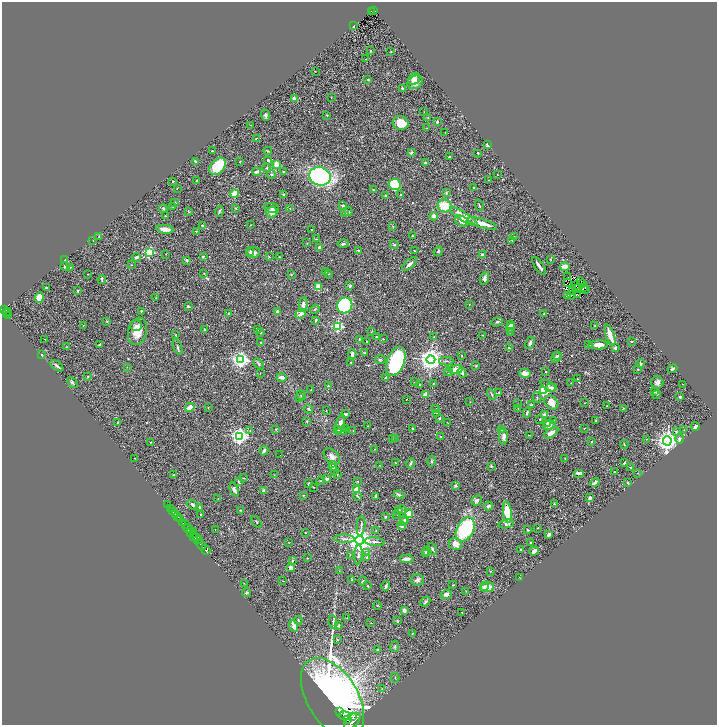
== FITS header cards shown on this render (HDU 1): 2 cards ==
NAXIS1  =                 1429
NAXIS2  =                 1445

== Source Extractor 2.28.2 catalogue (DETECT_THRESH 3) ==
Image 1429 x 1445 px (HDU 1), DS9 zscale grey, zoomed out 1/2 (1 PNG px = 2 x 2 image px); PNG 719 x 727 px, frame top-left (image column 1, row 1445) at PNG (2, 2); each listed source drawn as its Kron ellipse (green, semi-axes under 4 px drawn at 4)
Background 0.692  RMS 0.027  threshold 0.0796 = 3 sigma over >= 5 px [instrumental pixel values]
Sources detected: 472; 46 cannot appear on this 1/2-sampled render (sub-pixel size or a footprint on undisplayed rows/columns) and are neither listed nor drawn; the other 426 listed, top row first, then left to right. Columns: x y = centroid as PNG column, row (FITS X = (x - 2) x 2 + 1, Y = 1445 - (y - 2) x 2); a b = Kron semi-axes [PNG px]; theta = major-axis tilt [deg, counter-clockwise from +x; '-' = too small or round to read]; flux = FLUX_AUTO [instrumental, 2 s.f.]
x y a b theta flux
374 10 3 3 - 59
371 11 2 1 - 12
353 26 2 2 - 3.1
370 51 2 2 - 4.6
391 51 3 2 - 2.5
366 59 4 2 - 3.7
315 71 3 1 - 2
414 79 6 5 - 28
368 80 4 3 - 3.4
415 82 8 6 36 36
403 88 2 2 - 10
331 97 2 1 - 2
294 98 2 2 - 24
424 112 3 2 - 1.7
266 115 6 4 -69 11
327 115 3 3 - 3.5
428 118 2 2 - 2.4
437 122 3 2 - 6.3
401 123 8 7 - 90
250 125 2 1 - 1.3
426 128 2 2 - 1.7
445 133 3 2 - 1.8
256 138 2 2 - 1.9
488 145 3 2 - 20
212 151 2 2 - 6.1
268 151 4 3 - 4.8
411 153 4 3 - 7.1
478 153 2 2 - 5
449 157 3 2 - 4.6
268 160 4 2 - 9.8
240 161 2 1 - 1.9
195 162 2 2 - 10
425 162 4 2 - 5.2
276 164 4 3 - 58
218 166 10 6 50 150
267 168 4 2 - 3.5
257 172 4 3 - 16
284 172 2 2 - 13
271 174 4 3 - 6.7
497 174 2 1 - 1.6
320 176 11 9 -15 870
488 180 3 2 - 1.8
173 181 2 2 - 4.9
196 181 3 2 - 3.5
395 184 6 5 - 200
474 187 2 2 - 12
177 188 2 1 - 2.1
373 190 2 2 - 3.2
234 193 4 3 - 54
446 193 4 3 - 4.2
401 194 3 2 - 3.1
283 195 3 2 - 8.8
385 195 3 2 - 7.3
175 202 3 2 - 5.2
479 205 6 2 -73 6.3
343 206 4 3 - 7.4
445 206 7 6 - 120
173 207 3 2 - 3.6
163 208 4 3 - 7.7
236 208 3 2 - 2.3
272 208 7 5 -7 11
290 209 4 2 - 2.8
188 211 3 3 - 3.4
219 211 5 3 - 7.2
348 211 4 3 - 7
272 212 5 5 - 48
344 212 4 3 - 5.3
165 216 3 2 - 2.3
434 216 4 4 - 17
464 217 16 4 -31 79
462 221 7 5 -29 22
482 223 15 3 -17 54
202 225 3 2 - 9
250 225 2 2 - 1.9
393 226 3 2 - 3.2
165 229 9 3 -9 46
311 229 2 1 - 2
196 231 2 2 - 2.8
412 236 2 2 - 3.9
99 237 3 2 - 3.6
514 237 2 1 - 1.6
316 239 3 2 - 2.8
93 240 2 2 - 1.5
512 240 2 2 - 2.1
307 243 3 2 - 2.9
343 244 5 3 - 8.9
394 244 4 3 - 6.5
320 247 3 2 - 17
250 251 4 4 - 8.6
359 251 4 2 - 5.4
414 251 2 2 - 2.9
438 251 5 3 - 7.1
149 252 3 3 - 560
253 252 7 5 13 24
166 254 2 1 - 1.8
482 255 3 3 - 18
203 256 3 2 - 6.4
136 257 4 4 - 11
269 257 4 2 - 3
279 257 2 1 - 4.7
550 259 3 2 - 4.8
65 260 3 3 - 21
187 260 2 2 - 25
409 264 9 3 41 19
131 265 2 2 - 1.6
539 266 10 2 -55 24
565 266 5 3 - 33
65 267 5 3 - 8.8
70 267 4 3 - 4
326 271 3 3 - 6.3
204 273 3 3 - 3.6
88 274 2 2 - 1.7
329 274 4 2 - 2.9
291 275 3 2 - 3.4
568 277 2 1 - 14
485 278 6 4 70 17
102 280 4 2 - 7.5
580 281 2 1 - 1.9
567 282 2 1 - 1.6
583 284 3 2 - 1
575 285 3 1 - 1.3
350 286 3 3 - 9.5
318 287 4 3 - 68
47 288 3 2 - 7.9
576 288 2 1 - 0.9
583 288 2 1 - 1.7
586 290 2 1 - 1.4
78 291 2 2 - 11
573 291 3 1 - 0.39
577 294 2 1 - 1
567 295 3 3 - 3.3
571 296 3 1 - 2.2
39 298 5 4 - 64
156 298 2 2 - 1.6
469 304 3 2 - 1.7
303 305 7 4 84 19
345 305 8 7 - 740
188 306 3 2 - 5.9
4 309 4 3 - 220
315 309 5 3 - 5.4
7 311 3 1 - 55
141 311 3 2 - 4.3
278 311 4 3 - 8.6
6 313 2 2 - 130
229 313 2 2 - 3.1
301 314 6 3 34 19
543 314 3 2 - 3.3
8 316 4 2 - 130
315 320 3 2 - 5.4
107 321 3 2 - 3.1
497 322 6 3 19 8.4
83 325 2 2 - 2.8
510 325 2 2 - 65
136 326 6 5 - 14
338 326 3 3 - 550
595 326 4 2 - 3.9
511 328 5 3 - 8.2
258 329 2 2 - 5.2
205 330 2 2 - 2.6
138 331 14 9 75 75
372 331 3 2 - 2.2
260 332 3 3 - 4.8
510 332 3 2 - 3.1
175 335 3 2 - 2.5
482 335 3 2 - 2.5
610 335 11 3 -72 66
376 337 2 2 - 6.8
434 337 3 2 - 2.4
45 339 2 2 - 2.2
360 339 3 3 - 3.5
383 339 3 2 - 2
632 341 3 2 - 3.3
260 342 2 2 - 2.6
367 342 2 2 - 3.4
530 343 6 4 64 12
100 344 3 2 - 9.3
589 345 3 3 - 3.9
598 345 9 4 3 41
66 347 3 2 - 2
177 347 8 3 -70 8.6
509 348 3 2 - 5
615 348 4 3 - 7.9
364 353 2 2 - 4.6
352 354 5 3 - 17
42 355 2 2 - 7
462 356 2 2 - 5.1
558 356 3 3 - 6.2
556 357 6 4 59 13
241 360 4 4 - 2000
380 360 5 3 - 6.1
431 360 4 4 - 4600
396 361 15 8 69 520
446 361 7 2 0 5.9
351 362 3 2 - 5
259 364 6 3 -48 6.9
641 364 4 2 - 6.2
476 365 4 3 - 3.4
57 366 7 3 -36 13
127 367 2 2 - 1.6
638 369 3 2 - 4.1
672 369 5 3 - 8.5
456 370 7 3 9 66
546 371 2 2 - 3.8
448 372 4 3 - 7.1
462 372 5 4 - 11
260 373 2 1 - 1.5
525 373 6 4 -4 35
88 376 2 2 - 3.5
282 377 5 3 - 25
386 378 3 2 - 7.3
577 379 2 2 - 4.5
72 382 6 4 -50 8.4
415 382 2 1 - 1.6
657 382 6 6 - 18
571 383 2 2 - 1.7
433 384 3 2 - 3.1
683 384 2 1 - 1.3
419 385 4 2 - 4.4
548 385 8 4 -32 12
328 386 4 3 - 6.9
551 388 6 4 7 17
311 390 2 2 - 1.5
543 391 3 3 - 350
655 391 2 2 - 15
499 392 3 2 - 2.5
657 394 3 3 - 6.3
301 395 5 3 - 9.2
425 395 2 2 - 74
492 395 6 3 -59 5.6
537 397 5 2 - 4.6
680 397 2 2 - 32
299 398 3 3 - 3.3
407 399 2 1 - 1.9
470 402 2 2 - 2.1
551 403 8 6 -44 50
585 403 2 2 - 2.4
518 404 2 2 - 2.2
531 405 4 2 - 7.5
606 406 2 1 - 2.1
190 407 5 3 - 34
208 407 3 2 - 2.6
623 408 3 2 - 2.6
309 409 5 4 - 6.5
436 409 2 1 - 3.3
518 409 2 1 - 2.1
326 411 3 2 - 2.1
437 413 3 2 - 2.3
527 413 5 3 - 6.8
345 414 4 2 - 10
545 415 2 2 - 38
440 418 3 3 - 6.1
540 420 3 3 - 4
553 420 3 2 - 2.6
596 420 4 2 - 3.9
306 421 3 3 - 3.7
117 422 2 2 - 4
448 423 3 1 - 1.6
548 423 4 3 - 9.5
340 424 9 4 76 28
549 425 6 3 11 25
367 426 2 2 - 1.8
695 426 4 2 - 15
345 428 3 2 - 2.7
412 428 2 2 - 3.9
584 428 3 2 - 3
276 429 3 2 - 3.4
338 430 4 3 - 6.1
501 430 4 3 - 3.9
684 430 3 2 - 3.2
250 431 3 3 - 5.3
342 431 5 3 - 9.4
353 431 2 1 - 1.5
676 432 3 3 - 4.9
551 433 8 3 33 44
529 435 3 1 - 1.5
240 436 4 4 - 1700
503 436 8 4 -90 22
441 437 3 2 - 5
396 438 3 3 - 3.1
392 439 2 2 - 1.9
646 439 3 2 - 2.6
680 439 4 3 - 13
667 441 4 4 - 3900
151 442 3 3 - 3.1
591 442 3 3 - 4.7
624 444 4 2 - 4.1
375 449 2 2 - 2.2
264 451 5 3 - 16
280 455 2 1 - 3.5
332 457 10 6 -46 25
135 458 2 1 - 1.3
565 459 3 1 - 3.1
432 461 6 3 77 6.8
395 463 2 2 - 1.6
411 463 5 3 - 8.9
624 463 4 2 - 3.7
379 465 2 2 - 1.6
333 466 5 3 - 17
491 466 2 2 - 7.6
630 468 2 1 - 2.4
334 470 3 2 - 4.3
615 471 3 2 - 4.1
579 473 5 2 - 20
637 473 3 2 - 1.7
174 475 3 2 - 8
274 475 3 2 - 2.4
337 475 2 1 - 1.4
243 478 3 2 - 2.6
327 479 3 3 - 11
238 481 4 3 - 9.1
321 481 4 3 - 4.3
357 481 2 2 - 3.6
595 482 5 2 - 18
627 482 3 2 - 4.6
309 484 3 3 - 9.7
455 485 4 3 - 8.1
313 487 3 2 - 3.4
234 490 7 4 -68 17
264 490 2 2 - 33
356 490 3 3 - 190
303 495 3 3 - 3.2
399 495 5 3 - 9.4
358 496 4 3 - 6.4
375 497 4 2 - 14
590 498 3 2 - 21
218 499 3 2 - 1.5
477 500 5 4 - 16
554 504 4 3 - 5.1
167 505 2 1 - 35
193 505 6 3 -36 11
488 506 4 3 - 12
170 508 2 2 - 69
199 508 3 3 - 12
241 510 2 2 - 2
399 510 3 3 - 7
402 510 4 3 - 4.4
173 511 3 2 - 140
507 512 10 4 -84 140
201 514 2 2 - 1.8
397 514 2 1 - 1.5
409 514 4 4 - 58
175 515 3 2 - 120
178 517 2 2 - 72
385 517 3 3 - 5.5
179 519 2 2 - 220
405 519 4 3 - 15
403 521 4 3 - 6.5
183 522 4 3 - 630
256 522 7 2 -55 4
506 524 7 4 10 16
185 525 3 1 - 120
361 526 10 2 85 11
401 526 3 3 - 22
538 528 2 2 - 4.6
188 529 5 3 - 760
215 529 2 1 - 3.1
465 529 13 8 62 360
528 530 3 2 - 4.9
376 531 2 2 - 4
190 532 3 1 - 270
194 532 4 2 - 170
305 532 2 2 - 2.7
549 534 4 3 - 16
194 536 2 2 - 270
197 538 4 2 - 230
344 539 10 3 -3 13
198 540 4 2 - 280
360 540 4 4 - 7100
288 542 2 2 - 1.4
375 542 10 3 -6 10
531 543 3 2 - 2.7
455 544 6 6 - 42
201 545 6 2 -51 830
432 549 6 3 -58 7.8
521 549 3 3 - 6.1
206 550 5 2 - 1400
426 551 5 3 - 17
534 551 5 3 - 19
366 553 3 2 - 3.9
426 554 3 3 - 7.2
350 555 2 2 - 1.7
358 555 9 3 86 12
307 558 2 2 - 2.2
367 558 4 3 - 11
407 559 7 3 3 24
293 561 4 3 - 7.1
291 568 4 3 - 17
339 571 2 1 - 1.3
491 571 2 2 - 2.1
520 578 2 1 - 2
352 580 3 2 - 5.3
417 580 7 6 - 14
283 581 2 1 - 1.5
363 581 4 3 - 4.7
244 583 2 2 - 1.5
453 585 3 2 - 3.4
367 586 2 1 - 2.3
386 586 5 3 - 11
484 587 4 4 - 13
488 587 6 5 - 41
466 591 2 2 - 1.7
247 592 4 3 - 7.3
446 594 6 4 23 15
425 602 6 4 43 8.2
377 605 4 2 - 3.7
404 610 3 3 - 21
462 612 2 2 - 3.9
347 618 2 2 - 1.6
298 620 4 2 - 4.7
397 621 3 2 - 5.1
333 622 7 2 -81 6.6
371 623 3 2 - 1.9
294 626 6 3 -68 32
338 626 4 3 - 5.9
412 633 2 2 - 2.8
337 640 3 2 - 4.7
395 646 6 4 79 6.8
377 650 2 2 - 13
395 678 4 2 - 3.8
382 689 3 2 - 2.8
332 698 44 25 -58 4800
340 712 2 1 - 120
345 716 6 3 -8 3100
352 716 3 2 - 610
347 719 2 2 - 3900
352 721 10 5 47 4200
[46 sub-pixel or undisplayed-footprint detections neither listed nor drawn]